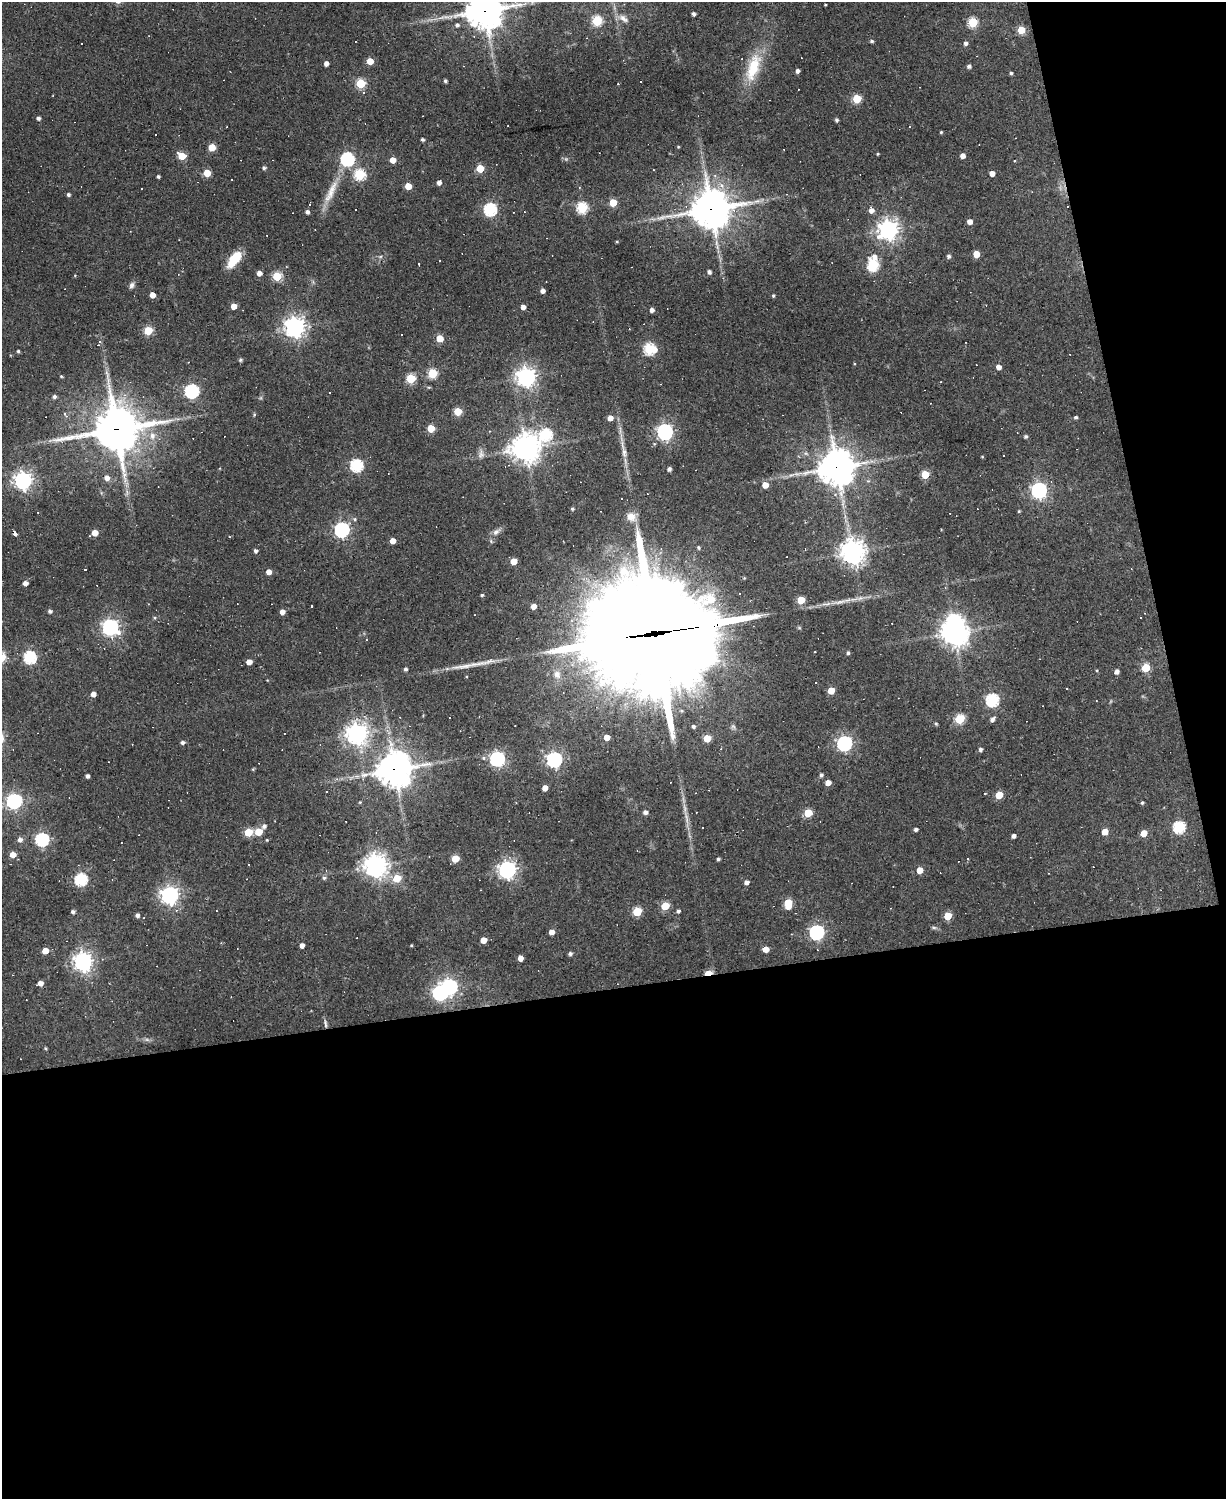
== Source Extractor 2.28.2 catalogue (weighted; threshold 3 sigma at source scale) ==
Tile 12 of 4 x 3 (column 4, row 3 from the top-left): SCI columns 3672-4895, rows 133-1629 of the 4895 x 4870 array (HDU 1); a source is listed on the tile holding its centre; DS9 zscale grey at full resolution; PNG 1228 x 1501 px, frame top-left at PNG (2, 2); no overlay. Shown black and unused: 39% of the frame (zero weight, under 2 of 3 exposures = <1% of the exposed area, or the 3 px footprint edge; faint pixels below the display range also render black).
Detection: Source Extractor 2.28.2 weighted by HDU 2 'WHT'; one run over the whole footprint, this tile lists its part. Background 0.0632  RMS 0.0059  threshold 0.0265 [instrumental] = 3 sigma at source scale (4.5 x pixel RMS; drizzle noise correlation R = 1.50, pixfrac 1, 0.05/0.05 arcsec/px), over >= 5 px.
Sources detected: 273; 3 inside a brighter object's white glare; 49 cosmic-ray / hot-pixel residue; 1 long thin detection or spike segment (spike, bleed or trail) — not listed; the other 220 listed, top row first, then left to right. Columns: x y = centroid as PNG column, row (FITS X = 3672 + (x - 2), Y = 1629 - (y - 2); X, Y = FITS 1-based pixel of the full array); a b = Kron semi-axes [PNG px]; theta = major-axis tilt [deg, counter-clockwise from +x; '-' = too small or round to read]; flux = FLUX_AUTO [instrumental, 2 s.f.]
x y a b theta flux
825 5 3 2 - 0.44
485 10 12 12 - 1200
693 14 4 3 - 1.8
623 18 15 8 -36 4
597 21 5 5 - 39
973 22 5 5 - 35
457 25 5 5 - 1.6
1021 30 5 5 - 15
872 41 5 4 - 1
82 43 3 3 - 2
966 43 5 4 - 1.8
370 61 5 5 - 9.1
326 63 4 4 - 2.9
969 66 4 4 - 1.8
753 67 40 15 72 21
797 71 4 4 - 1.8
1011 73 4 4 - 0.95
445 81 4 3 - 1.2
361 84 5 5 - 35
363 92 5 4 - 0.97
857 99 5 5 - 26
38 118 4 4 - 1.7
837 120 4 4 - 1.2
941 132 3 3 - 0.64
422 139 4 3 - 1.2
212 147 5 5 - 14
678 147 3 3 - 0.55
878 154 3 3 - 0.62
182 156 5 5 - 17
962 156 4 4 - 3.7
347 159 6 6 - 99
393 160 5 4 - 6.5
264 168 4 4 - 1.3
480 168 5 5 - 16
207 173 5 5 - 16
360 174 6 5 - 52
992 174 4 4 - 4.1
158 176 3 3 - 0.98
232 179 3 2 - 0.75
439 183 4 4 - 2.6
408 186 5 4 - 11
141 189 2 2 - 0.51
331 192 41 9 66 11
68 195 4 4 - 1.2
613 203 5 5 - 16
310 204 3 3 - 0.63
582 208 6 5 - 49
490 209 6 6 - 86
711 209 14 13 - 1300
871 210 6 5 - 3.8
307 212 4 4 - 1.9
970 222 5 4 - 3.5
888 230 7 7 - 360
617 242 4 3 - 0.47
976 254 5 4 - 8.4
949 256 4 4 - 1.6
874 257 8 8 - 3.7
234 259 19 9 52 14
418 263 3 3 - 1.1
873 265 6 6 - 58
709 272 4 4 - 1.7
259 273 5 4 - 3.4
277 276 5 5 - 29
132 285 8 6 73 1.8
542 291 4 4 - 2.9
152 295 4 4 - 5.6
773 296 4 3 - 0.84
234 306 5 4 - 5.7
523 307 4 4 - 3.1
652 310 4 4 - 2.7
295 327 7 7 - 390
148 331 5 5 - 25
439 338 5 5 - 11
100 342 4 3 - 0.69
649 349 7 6 - 53
18 351 4 3 - 0.91
240 360 5 4 - 1
998 367 5 4 - 3.2
106 373 7 4 -65 1.4
432 373 5 5 - 33
61 376 3 3 - 0.56
526 377 7 7 - 320
411 379 5 5 - 32
192 391 6 6 - 110
330 392 3 3 - 0.71
54 396 5 5 - 1.4
458 411 5 5 - 17
66 415 9 4 -50 1.3
255 415 3 3 - 2.4
1076 417 4 4 - 1.2
610 418 5 4 - 3.9
431 428 5 5 - 16
116 429 17 15 10 2000
665 432 6 6 - 180
546 435 7 6 - 66
152 436 10 8 -64 4.1
1026 436 5 4 - 1
526 448 9 9 - 660
624 452 11 6 -86 2.6
481 454 12 8 79 2.8
982 457 4 3 - 0.43
357 465 6 6 - 80
837 467 12 12 - 1100
669 469 4 4 - 1.8
925 474 5 5 - 17
107 478 6 6 - 3.3
23 480 6 6 - 240
765 485 4 4 - 7.3
1039 490 6 6 - 180
622 498 3 3 - 2
572 509 4 4 - 0.96
1019 511 4 3 - 0.59
38 512 2 2 - 0.4
631 517 12 11 - 5.9
355 519 5 5 - 0.92
342 530 6 6 - 150
496 532 10 7 43 2.4
95 533 4 4 - 7.5
393 541 4 4 - 5.2
491 541 6 4 -47 0.8
698 547 5 4 - 0.99
255 551 4 4 - 1.6
853 552 8 8 - 520
514 561 5 5 - 8.2
85 570 3 3 - 2.1
268 572 4 4 - 4.1
25 583 4 4 - 3.2
482 595 4 3 - 0.84
801 600 5 5 - 15
312 606 3 3 - 2.8
533 606 5 4 - 4.2
50 611 4 4 - 1.4
282 612 5 4 - 3.2
110 627 7 6 - 190
954 632 8 7 - 620
654 633 51 44 -69 9200
848 653 4 4 - 1.1
29 657 6 5 - 82
249 662 5 4 - 4.7
465 666 43 6 9 8.9
1146 668 5 5 - 23
405 669 4 4 - 1.3
1117 672 5 4 - 2.5
557 674 12 9 -64 4.8
831 691 5 4 - 10
93 694 4 4 - 3.4
992 700 6 6 - 76
960 719 5 5 - 32
992 719 5 4 - 2.2
936 724 5 4 - 0.81
693 726 5 4 - 1.3
357 734 8 8 - 350
607 737 5 4 - 5.8
707 738 5 5 - 14
182 742 5 4 - 1.7
844 743 6 6 - 150
980 749 5 4 - 1.2
484 758 6 5 - 1.1
497 759 6 6 - 130
554 760 6 6 - 160
395 770 12 11 - 1100
821 775 4 4 - 1.3
87 776 4 3 - 1.7
828 783 4 4 - 4.7
545 788 4 4 - 4.7
985 794 3 2 - 0.89
999 795 5 5 - 15
14 801 6 6 - 140
360 802 5 3 - 0.56
1142 803 4 3 - 0.85
645 812 4 4 - 2.3
808 813 5 5 - 18
687 820 12 4 -78 2.6
264 826 6 5 - 1.6
1179 827 6 6 - 64
916 829 4 4 - 1.4
248 832 5 5 - 18
258 832 5 5 - 15
1105 832 5 4 - 6.7
1144 833 5 4 - 8.5
1013 836 4 4 - 2
20 839 6 5 - 2.5
42 840 6 6 - 85
13 854 5 5 - 5.7
455 859 5 5 - 16
718 859 4 3 - 1.1
375 865 8 7 - 550
507 870 7 6 - 250
919 870 5 4 - 7.3
324 878 6 5 - 1.3
397 878 5 5 - 17
81 879 6 5 - 76
746 882 4 4 - 2.5
480 890 2 2 - 0.34
170 895 7 6 - 260
788 903 7 5 -89 20
665 906 5 5 - 21
176 910 5 5 - 1
678 911 4 4 - 1.2
73 912 4 4 - 1.4
637 912 5 5 - 27
137 915 4 4 - 1.8
948 916 5 5 - 16
934 927 6 4 -1 0.99
551 932 4 4 - 4.1
817 932 6 6 - 130
483 940 5 4 - 6.7
411 945 4 3 - 0.49
302 946 4 4 - 3
766 949 5 4 - 5.8
45 951 5 4 - 7.6
570 954 5 4 - 1.5
520 958 5 4 - 4.5
83 961 7 7 - 320
708 973 5 3 - 12
40 983 7 4 25 3.8
449 987 6 6 - 160
325 1023 12 4 -83 1.6
147 1040 7 4 -19 1.2
45 1048 5 4 - 0.64
Overlapping masked pixels (flux is a lower limit): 7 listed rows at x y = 485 10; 711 209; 116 429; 837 467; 654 633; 395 770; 708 973
Isophote crosses this tile's border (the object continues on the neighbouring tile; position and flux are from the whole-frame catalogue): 1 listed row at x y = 485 10